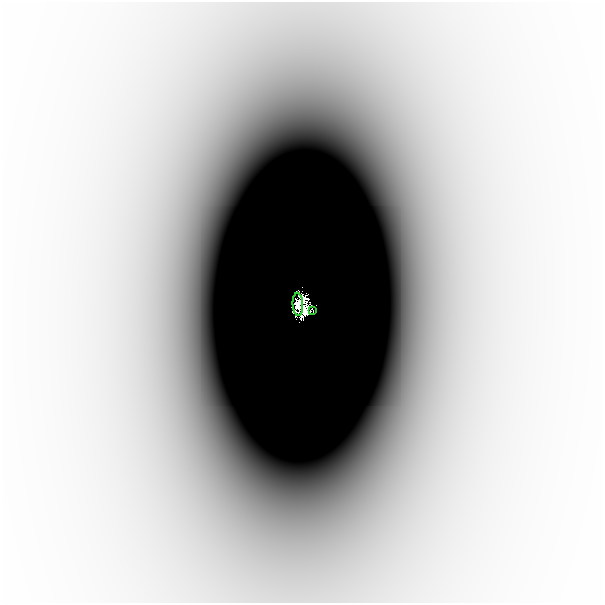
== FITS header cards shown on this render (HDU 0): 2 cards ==
NAXIS1  =                  601
NAXIS2  =                  601

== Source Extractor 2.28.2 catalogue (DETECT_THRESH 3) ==
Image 601 x 601 px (HDU 0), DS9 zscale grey, 1 PNG px = 1 image px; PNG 605 x 605 px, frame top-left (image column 1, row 601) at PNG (2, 2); each listed source drawn as its Kron ellipse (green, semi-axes under 4 px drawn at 4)
Background -7.79e-06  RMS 2.1e-06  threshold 6.24e-06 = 3 sigma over >= 5 px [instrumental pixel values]
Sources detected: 6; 4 with non-positive FLUX_AUTO (blend fragments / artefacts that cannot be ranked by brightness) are neither listed nor drawn; the other 2 listed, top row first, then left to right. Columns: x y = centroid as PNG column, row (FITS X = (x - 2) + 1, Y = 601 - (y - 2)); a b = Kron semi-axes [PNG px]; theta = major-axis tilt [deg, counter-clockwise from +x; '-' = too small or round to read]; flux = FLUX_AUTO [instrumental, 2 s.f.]
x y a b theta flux
298 304 11 5 -87 0.19
313 310 4 2 - 0.0075
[4 non-positive-flux detections neither listed nor drawn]